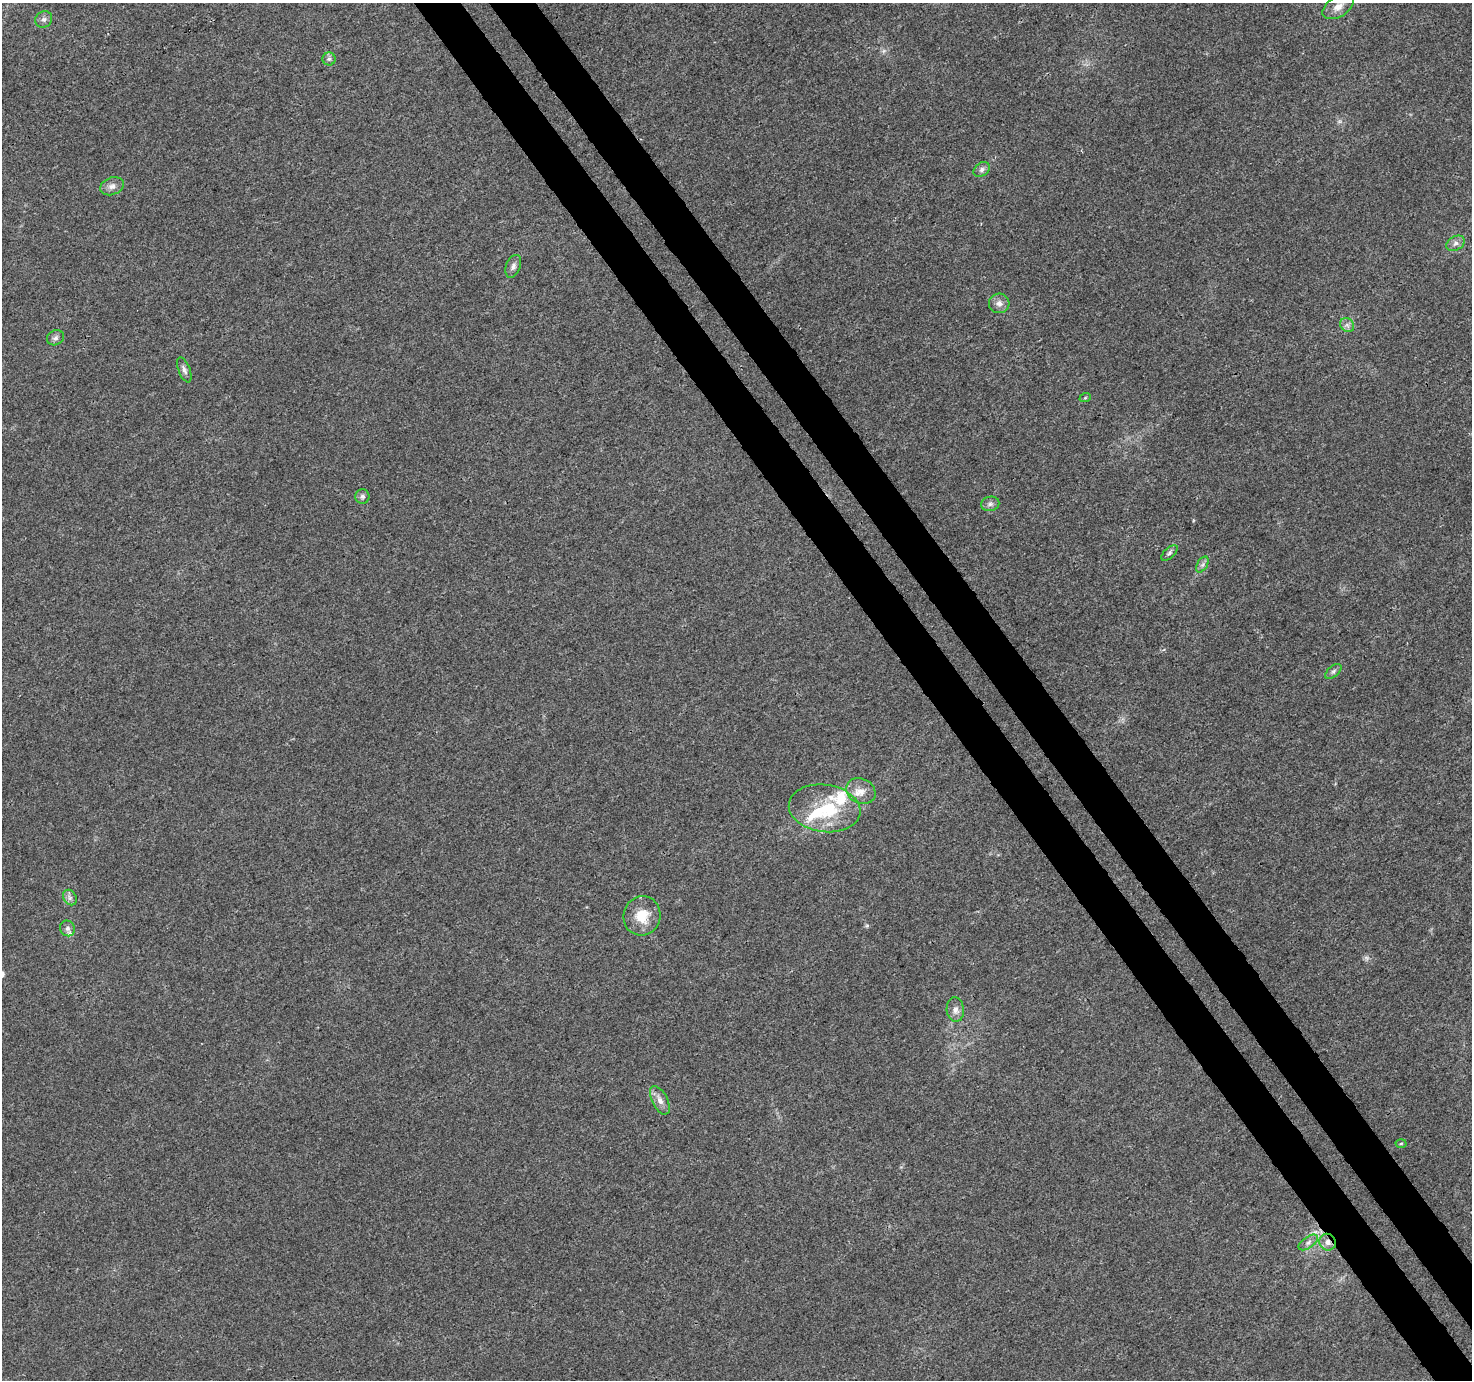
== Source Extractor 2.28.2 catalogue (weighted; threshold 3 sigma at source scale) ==
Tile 6 of 4 x 4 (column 2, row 2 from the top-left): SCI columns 1520-2989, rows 2914-4291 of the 5982 x 5889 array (HDU 1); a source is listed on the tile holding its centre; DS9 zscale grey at full resolution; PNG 1474 x 1382 px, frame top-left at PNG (2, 3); each listed source drawn as its Kron ellipse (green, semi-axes under 4 px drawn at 4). Shown black and unused: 6% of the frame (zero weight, under 3 of 4 exposures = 5% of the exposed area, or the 3 px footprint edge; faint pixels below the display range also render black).
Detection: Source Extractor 2.28.2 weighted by HDU 2 'WHT'; one run over the whole footprint, this tile lists its part. Background 0.00969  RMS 0.0027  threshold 0.0121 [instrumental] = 3 sigma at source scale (4.5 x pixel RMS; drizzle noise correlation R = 1.50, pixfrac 1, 0.0396/0.0396 arcsec/px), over >= 5 px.
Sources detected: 34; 2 too faint to see at this stretch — neither listed nor drawn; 5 inside a brighter listed object's ellipse — not listed separately; the other 27 listed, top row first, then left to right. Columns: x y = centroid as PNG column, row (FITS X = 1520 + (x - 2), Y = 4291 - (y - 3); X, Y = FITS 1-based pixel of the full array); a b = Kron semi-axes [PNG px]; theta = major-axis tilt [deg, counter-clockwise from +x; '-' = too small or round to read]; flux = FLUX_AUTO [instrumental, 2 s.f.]
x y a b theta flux
1338 7 17 10 32 2.6
44 19 9 7 39 0.98
329 59 6 6 - 0.69
982 169 9 6 34 0.93
112 186 12 8 20 1.5
1456 243 10 7 30 1.2
513 266 12 7 68 1.1
999 303 10 9 - 1.5
1347 325 8 6 -44 0.9
55 338 9 7 26 0.93
184 370 13 5 -69 1
1085 398 6 3 19 0.32
362 496 7 7 - 0.77
990 504 9 7 12 0.95
1169 553 10 5 43 0.71
1202 565 9 5 59 0.78
1333 671 10 5 41 0.65
861 791 15 12 -27 2.7
825 808 36 23 -7 15
70 898 8 6 -56 0.9
642 916 20 18 72 6.1
67 928 8 7 - 0.91
955 1010 12 8 -85 1.7
660 1100 16 7 -62 1.9
1401 1143 5 3 - 0.34
1308 1242 11 5 35 1
1328 1242 8 8 - 1.7
Overlapping masked pixels (flux is a lower limit): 1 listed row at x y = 1328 1242